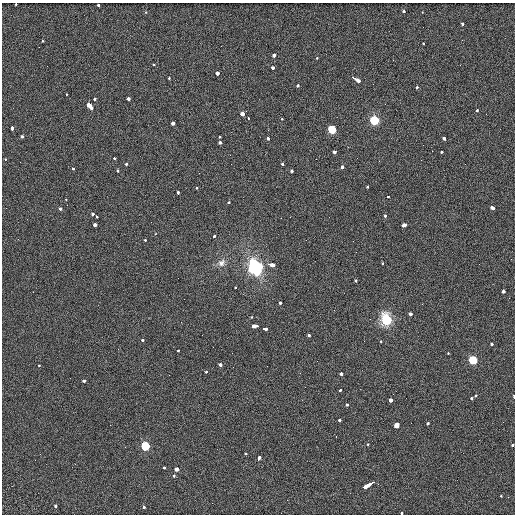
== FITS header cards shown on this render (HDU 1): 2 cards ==
NAXIS1  =                  513 / length of data axis 1
NAXIS2  =                  512 / length of data axis 2

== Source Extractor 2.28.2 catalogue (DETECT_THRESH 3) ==
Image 513 x 512 px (HDU 1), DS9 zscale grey, 1 PNG px = 1 image px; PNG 517 x 516 px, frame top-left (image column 1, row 512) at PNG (2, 3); no overlay
Background 2.41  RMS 5.4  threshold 16.1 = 3 sigma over >= 5 px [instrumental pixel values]
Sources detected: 118; all 118 listed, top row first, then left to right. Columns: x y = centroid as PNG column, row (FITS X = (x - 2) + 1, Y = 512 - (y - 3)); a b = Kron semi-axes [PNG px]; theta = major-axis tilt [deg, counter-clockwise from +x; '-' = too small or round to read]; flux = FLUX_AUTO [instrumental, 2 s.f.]
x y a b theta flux
16 4 3 3 - 1300
99 5 3 3 - 1700
404 11 3 3 - 1000
146 12 2 2 - 2800
462 24 3 3 - 1400
462 40 3 2 - 300
42 41 3 2 - 720
424 44 3 3 - 1300
274 56 4 3 - 4200
316 58 3 2 - 1400
154 64 3 3 - 1500
273 67 3 3 - 16000
217 73 3 3 - 8300
169 78 3 3 - 850
356 79 9 3 -32 7200
298 86 3 3 - 2600
417 88 3 3 - 1300
66 94 3 2 - 820
128 98 3 3 - 6200
95 99 3 3 - 1700
90 105 5 4 - 27000
476 110 3 3 - 2300
242 114 3 3 - 9700
486 114 2 2 - 280
248 118 3 2 - 1300
282 119 3 2 - 830
374 120 6 5 - 15000
173 123 3 3 - 7600
12 127 4 3 - 3000
332 130 6 5 - 7000
22 136 3 3 - 3800
219 137 3 3 - 1200
268 138 3 3 - 1800
444 139 3 3 - 3100
220 143 3 3 - 4700
335 151 4 3 - 4400
442 152 3 3 - 1400
114 158 3 2 - 2200
5 159 3 2 - 1000
421 160 2 2 - 180
126 164 3 3 - 1600
283 164 3 3 - 1900
342 167 3 3 - 4600
72 169 3 3 - 10000
118 171 3 3 - 1200
291 171 3 3 - 3100
368 187 3 3 - 1200
197 188 3 3 - 1100
178 194 3 2 - 7000
388 196 3 3 - 1300
66 199 3 2 - 1100
229 203 3 3 - 820
67 205 2 2 - 180
493 208 4 3 - 7200
60 209 3 3 - 1700
92 214 3 3 - 3200
385 216 3 3 - 1700
97 217 3 3 - 1700
95 224 3 3 - 4600
404 225 4 3 - 18000
214 237 3 3 - 2700
145 240 3 3 - 1300
306 240 2 2 - 200
221 263 11 10 - 2300
254 264 10 8 -48 11000
271 264 7 3 -13 8600
383 264 3 3 - 1600
259 266 6 5 - 3300
252 269 7 6 - 4400
256 271 8 6 -77 8800
355 280 3 3 - 1300
235 287 3 3 - 880
503 292 3 3 - 4400
280 302 3 3 - 2500
422 304 3 2 - 360
410 314 3 3 - 2800
252 317 3 3 - 710
386 320 6 6 - 41000
255 326 6 3 0 13000
265 329 4 3 - 5900
309 334 3 3 - 4400
143 340 3 3 - 1500
364 341 2 2 - 1200
381 341 3 2 - 980
491 344 3 3 - 1900
178 351 3 2 - 1300
448 353 3 3 - 860
473 360 6 5 - 9400
39 365 3 2 - 930
220 365 4 3 - 2600
233 367 2 2 - 190
206 372 3 3 - 920
341 373 3 3 - 2900
84 381 4 3 - 2200
340 390 3 2 - 1400
476 395 3 3 - 1100
513 396 4 2 - 2800
471 398 3 3 - 1600
390 400 3 3 - 16000
346 404 3 3 - 1700
339 419 3 3 - 2200
427 424 3 3 - 2500
396 425 4 3 - 16000
336 436 2 2 - 200
368 444 3 3 - 690
512 445 3 3 - 1700
145 446 5 5 - 10000
245 453 3 3 - 1200
258 459 5 3 - 4500
164 467 3 3 - 1900
177 469 3 3 - 7300
174 476 3 3 - 1100
369 484 12 3 29 11000
501 496 3 3 - 780
508 497 3 2 - 340
55 506 3 3 - 1600
143 507 3 3 - 2500
402 513 3 3 - 1700
At the frame edge (FLAGS 8, measured only in part): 4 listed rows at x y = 16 4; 513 396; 512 445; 402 513